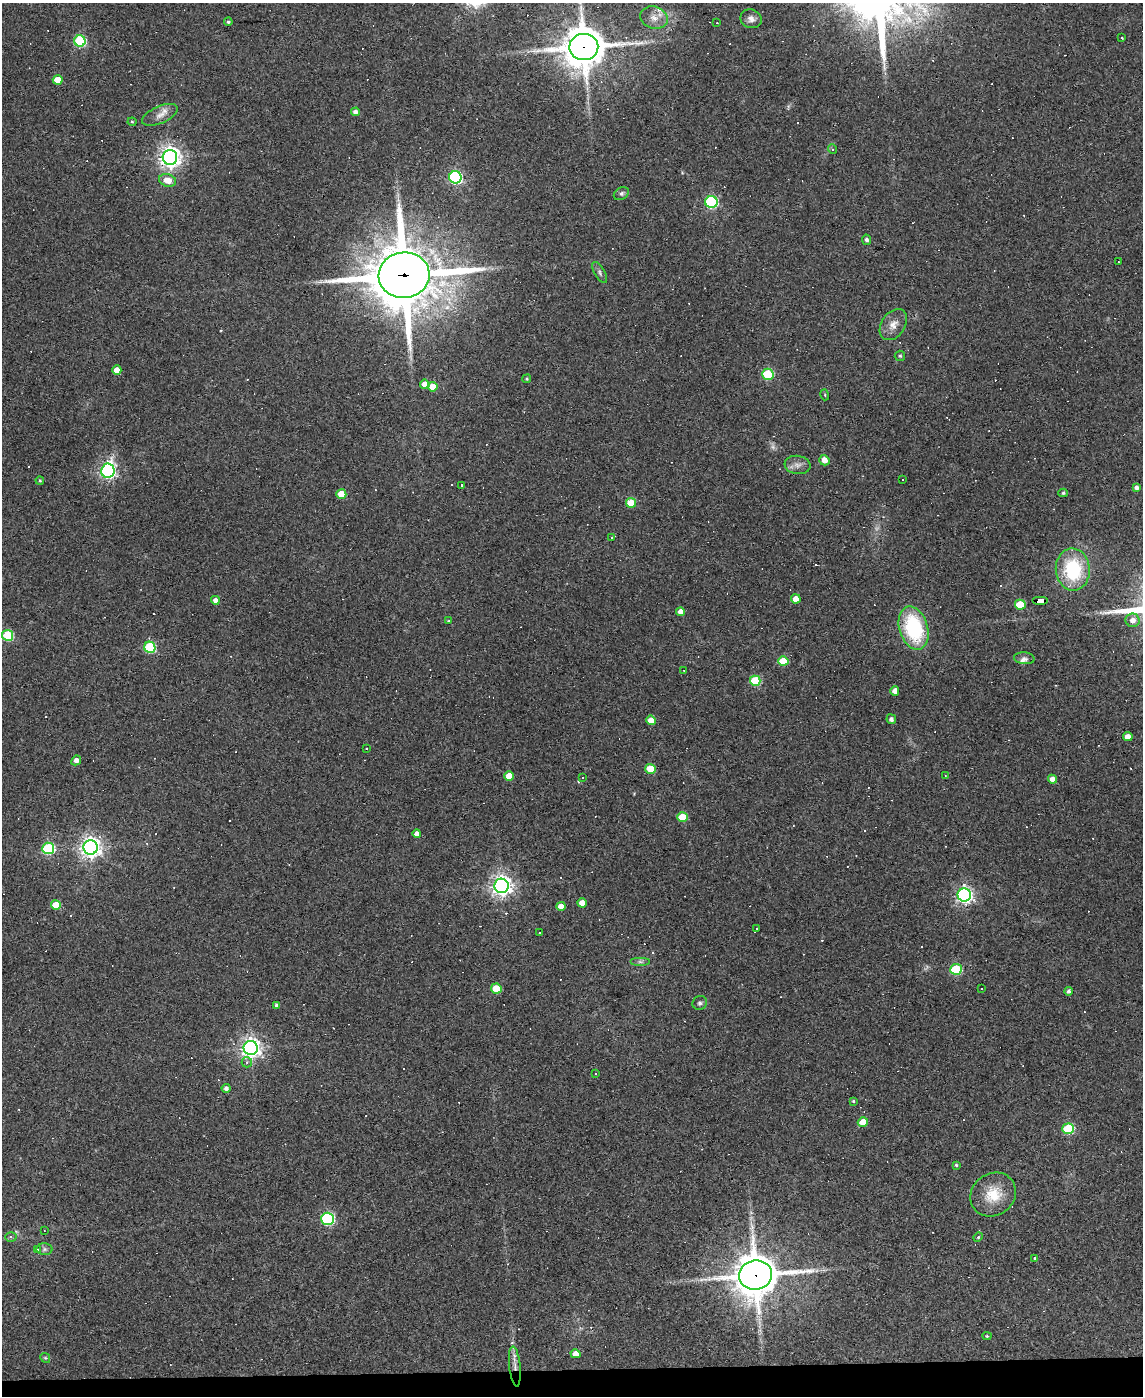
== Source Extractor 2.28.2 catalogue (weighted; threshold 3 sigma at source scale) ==
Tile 10 of 4 x 3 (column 2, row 3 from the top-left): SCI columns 1142-2282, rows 231-1624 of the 4564 x 4539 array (HDU 1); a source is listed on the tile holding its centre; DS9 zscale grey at full resolution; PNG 1145 x 1398 px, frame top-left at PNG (2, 3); each listed source drawn as its Kron ellipse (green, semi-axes under 4 px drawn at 4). Shown black and unused: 2% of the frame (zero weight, under 3 of 4 exposures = <1% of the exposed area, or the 3 px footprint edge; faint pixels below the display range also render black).
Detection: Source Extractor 2.28.2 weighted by HDU 2 'WHT'; one run over the whole footprint, this tile lists its part. Background 0.0831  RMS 0.0059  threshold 0.0265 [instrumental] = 3 sigma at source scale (4.5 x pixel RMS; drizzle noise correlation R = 1.50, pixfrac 1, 0.05/0.05 arcsec/px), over >= 5 px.
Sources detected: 179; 3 too faint to see at this stretch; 70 cosmic-ray / hot-pixel residue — neither listed nor drawn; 1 inside a brighter listed object's ellipse — not listed separately; the other 105 listed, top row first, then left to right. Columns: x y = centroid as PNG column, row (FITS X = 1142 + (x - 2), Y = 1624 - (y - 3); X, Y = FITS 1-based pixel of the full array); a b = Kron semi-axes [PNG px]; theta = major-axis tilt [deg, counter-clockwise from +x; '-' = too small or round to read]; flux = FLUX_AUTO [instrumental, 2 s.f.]
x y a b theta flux
654 18 14 11 -19 6
751 19 11 9 -20 3.5
228 22 4 4 - 0.92
717 23 3 2 - 0.3
1122 38 3 2 - 0.4
80 41 6 5 - 57
584 47 14 13 - 1800
58 80 5 4 - 8.3
355 112 4 4 - 1.9
160 115 19 8 24 4.8
132 122 4 4 - 0.64
832 149 5 3 - 0.58
170 157 7 7 - 410
455 177 6 6 - 110
168 180 8 6 -17 7.5
621 194 8 6 32 1.5
711 202 6 6 - 76
866 240 5 4 - 1.6
1118 262 2 2 - 0.36
600 272 12 5 -59 1.7
404 275 25 23 5 4200
893 325 17 11 55 5.9
900 356 5 5 - 0.87
117 370 4 4 - 6.1
768 374 6 5 - 37
527 379 4 4 - 0.69
425 384 4 4 - 5.9
432 387 5 4 - 8.8
825 395 5 3 - 0.57
824 460 5 5 - 5
797 465 13 9 -7 3.8
108 471 7 6 - 180
902 480 3 3 - 1.3
40 481 4 3 - 0.77
461 485 3 3 - 2.6
1137 488 4 3 - 1.9
1063 493 5 4 - 0.91
341 494 5 4 - 12
631 503 5 5 - 13
611 537 3 3 - 0.88
1073 569 21 17 -86 40
796 599 5 4 - 6.8
215 600 4 4 - 3
1040 601 8 4 0 80
1020 605 5 5 - 24
680 612 4 4 - 3.5
1133 620 7 6 - 4
449 621 3 3 - 0.56
914 628 22 14 -73 51
8 635 5 5 - 42
150 647 6 5 - 50
1024 658 10 6 -4 2.4
783 661 5 4 - 14
684 671 3 2 - 0.38
755 681 5 5 - 31
895 691 4 4 - 4.1
891 719 5 4 - 2
651 720 5 4 - 6.1
1128 737 5 4 - 4.6
367 748 3 2 - 0.7
76 760 5 4 - 3.6
651 769 5 4 - 16
945 775 2 2 - 0.31
509 776 5 4 - 8.3
582 778 3 2 - 0.44
1052 779 4 4 - 3.9
682 817 5 5 - 15
417 834 4 4 - 2.8
91 847 7 7 - 390
48 848 6 6 - 63
501 886 7 7 - 380
964 895 7 6 - 200
582 903 5 4 - 5.5
56 905 5 4 - 14
561 906 4 4 - 5.2
757 929 3 3 - 11
540 932 3 2 - 0.74
640 962 10 4 0 1.7
956 969 6 5 - 41
496 989 5 5 - 15
982 989 3 2 - 0.62
1069 991 4 4 - 1.8
700 1003 7 7 - 1.5
276 1005 4 4 - 1.2
251 1048 7 7 - 340
247 1062 5 5 - 1.2
595 1074 3 2 - 0.42
226 1088 4 4 - 2.1
853 1101 3 3 - 0.66
863 1122 5 4 - 12
1068 1129 6 5 - 46
956 1165 3 3 - 0.82
993 1195 24 21 37 16
328 1219 6 6 - 84
44 1230 3 2 - 0.31
11 1237 5 5 - 1.1
978 1237 5 4 - 0.74
37 1249 3 3 - 4.9
44 1249 8 6 1 1.5
1034 1258 3 3 - 1.3
756 1275 16 14 7 1800
987 1336 4 4 - 0.73
576 1354 5 4 - 5.8
45 1358 5 4 - 0.75
515 1366 20 5 -84 4.8
Overlapping masked pixels (flux is a lower limit): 5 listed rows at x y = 584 47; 404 275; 1040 601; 756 1275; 515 1366
Isophote crosses this tile's border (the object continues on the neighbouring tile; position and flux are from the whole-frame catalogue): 1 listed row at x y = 584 47